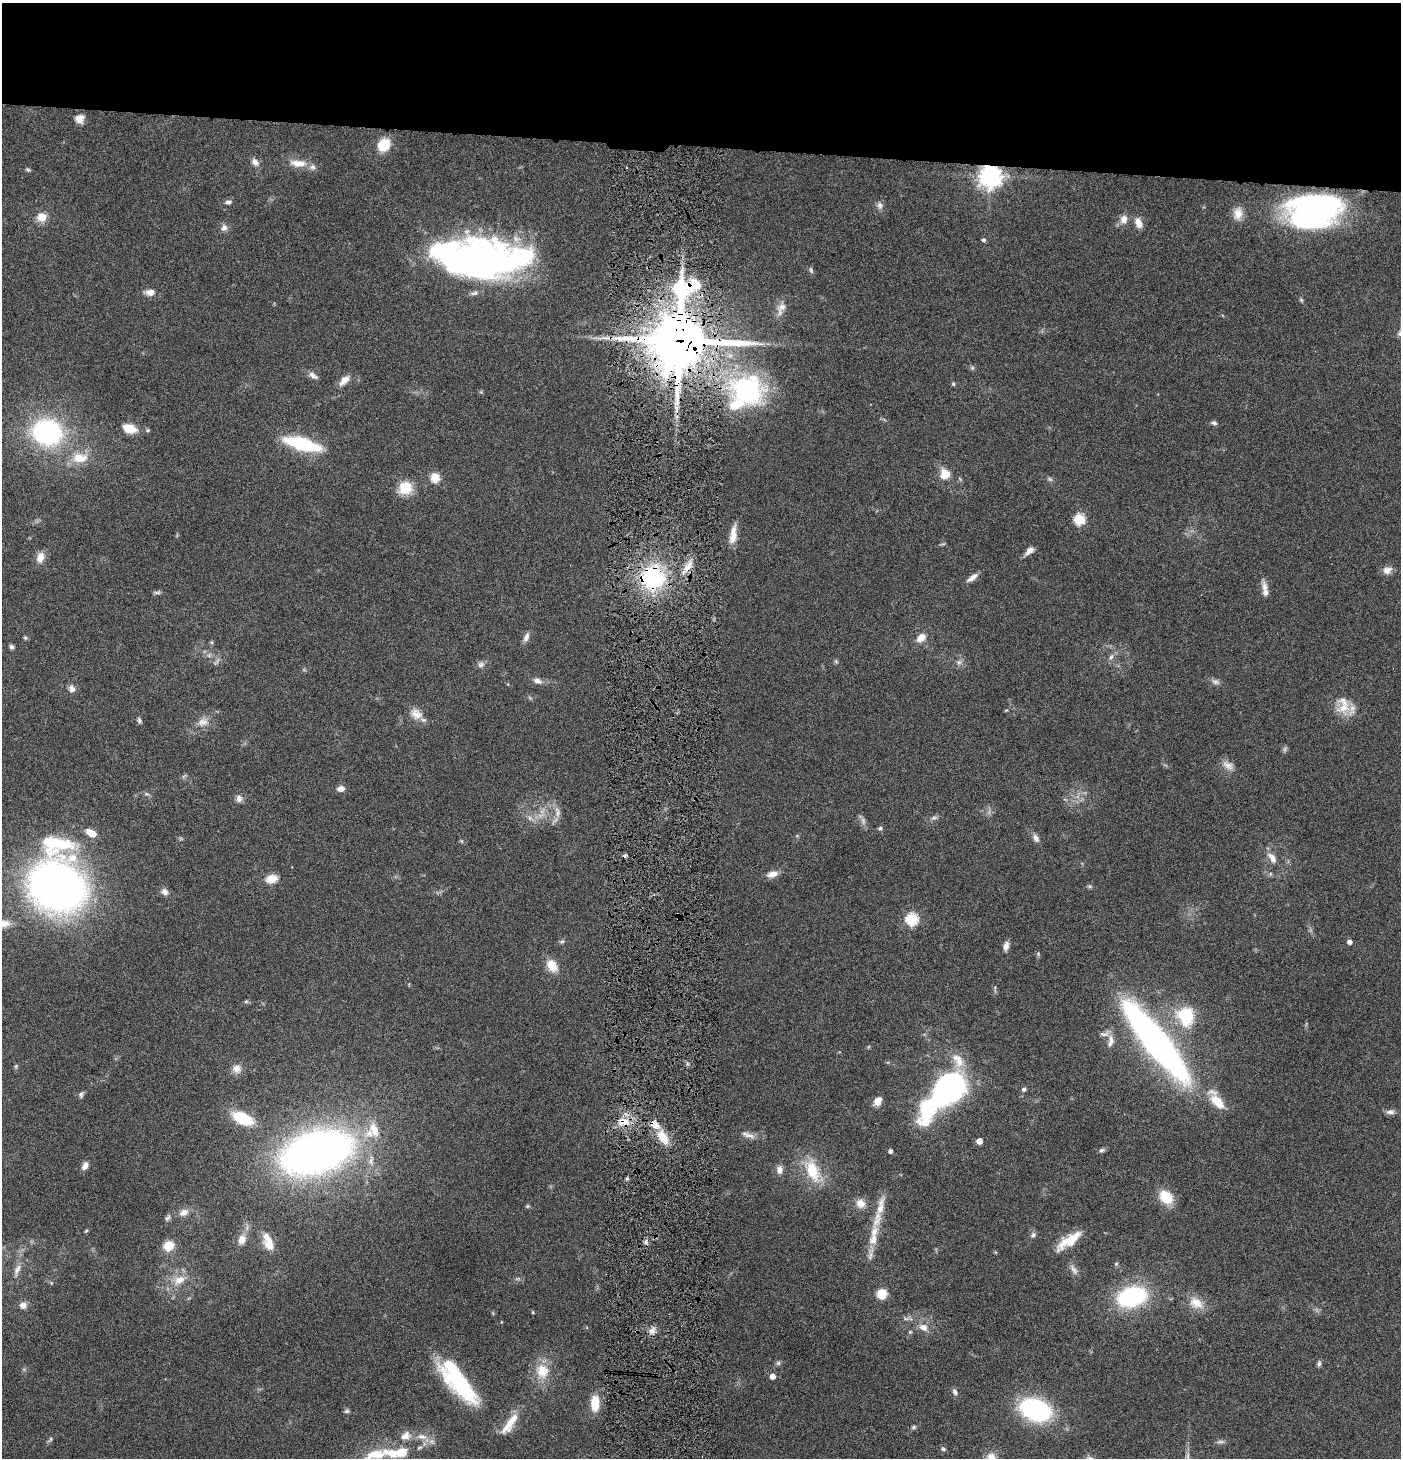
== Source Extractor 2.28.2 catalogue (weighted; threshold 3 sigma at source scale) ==
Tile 2 of 3 x 3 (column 2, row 1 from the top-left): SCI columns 1547-2945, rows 2914-4369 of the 4444 x 4372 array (HDU 1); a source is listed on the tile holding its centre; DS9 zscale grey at full resolution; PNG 1403 x 1460 px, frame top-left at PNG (2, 3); no overlay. Shown black and unused: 10% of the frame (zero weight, under 4 of 8 exposures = <1% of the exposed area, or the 3 px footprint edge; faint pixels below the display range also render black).
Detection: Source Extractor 2.28.2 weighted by HDU 2 'WHT'; one run over the whole footprint, this tile lists its part. Background 0.0789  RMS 0.0044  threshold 0.0181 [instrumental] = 3 sigma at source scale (4.09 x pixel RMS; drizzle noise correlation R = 1.36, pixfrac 0.8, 0.05/0.05 arcsec/px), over >= 5 px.
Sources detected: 186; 6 too faint to see at this stretch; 5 inside a brighter object's white glare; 1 cosmic-ray / hot-pixel residue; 1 long thin detection or spike segment (spike, bleed or trail) — not listed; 16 inside a brighter listed object's ellipse — not listed separately; the other 157 listed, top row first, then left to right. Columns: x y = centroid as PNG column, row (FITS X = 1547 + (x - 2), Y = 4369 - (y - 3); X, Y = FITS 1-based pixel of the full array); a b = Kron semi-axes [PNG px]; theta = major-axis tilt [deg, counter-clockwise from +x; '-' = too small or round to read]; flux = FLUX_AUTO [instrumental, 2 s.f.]
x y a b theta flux
80 119 11 10 - 2.9
384 145 11 9 53 14
255 162 11 7 -52 2.3
298 163 24 10 -4 5.8
28 170 7 4 -29 0.67
990 176 8 7 - 350
228 202 9 6 3 1.3
880 205 10 8 -85 1.7
1238 213 17 12 78 4.6
1314 214 48 30 -18 89
42 217 11 10 - 5.1
1124 219 12 10 70 3.2
1139 223 11 7 -64 4.3
224 228 9 9 - 1.8
984 240 5 4 - 0.95
458 263 112 36 3 120
811 270 9 5 -72 0.94
150 292 11 7 -2 3
1301 300 6 5 - 0.59
782 307 16 12 46 3.9
679 341 24 20 78 2600
972 368 6 5 - 0.75
313 376 14 7 -36 2
344 380 15 8 45 3.7
953 384 5 4 - 0.58
747 391 49 37 -19 62
1214 423 7 5 -12 0.98
129 428 17 10 -18 6.6
47 432 25 21 -13 71
302 444 39 12 -16 29
79 458 18 12 1 8.7
945 474 10 9 - 6.9
435 478 10 9 - 5.2
405 488 16 14 20 9.1
1079 519 5 5 - 34
733 535 25 8 82 4.8
943 544 8 3 5 0.51
1030 551 12 6 40 2.5
40 557 13 9 74 4
687 568 16 9 52 4.9
1387 570 12 9 24 2.9
653 577 21 20 - 49
972 578 16 6 36 2.4
1265 587 18 7 -76 2.8
157 592 10 4 7 0.87
526 637 14 7 71 2
25 638 6 5 - 0.65
921 638 13 9 46 3.7
212 642 6 4 -37 0.54
12 647 6 5 - 1
1111 657 10 6 62 1.5
836 661 6 5 - 0.62
959 662 8 6 2 1.3
481 664 9 9 - 1.6
537 681 11 7 -21 2.2
1215 682 12 7 -21 1.6
72 688 10 8 -65 2
1343 706 27 17 -84 8.6
1006 710 5 3 - 0.42
416 714 17 13 -34 4.7
139 720 8 5 -76 0.84
203 722 17 11 10 3.8
1228 765 16 10 -33 3.2
340 789 8 6 6 2.6
146 794 8 3 -6 0.76
239 798 9 8 - 2
557 812 17 8 -86 3.1
530 818 7 6 - 1.4
934 818 9 5 13 1.2
863 821 11 6 -76 1.6
880 828 6 5 - 0.74
91 833 12 6 -31 5.1
1036 838 10 7 -58 2
1272 858 17 8 -52 3.5
772 874 13 7 18 3.5
271 879 16 11 12 4.4
57 886 48 43 -29 250
165 892 9 8 - 1.9
678 914 3 2 - 0.51
678 919 3 2 - 0.43
912 919 6 6 - 45
562 941 8 5 16 0.85
1349 942 5 5 - 1.7
1006 946 11 6 79 2.3
552 966 15 10 -55 6.8
246 1001 6 5 - 0.65
1186 1016 24 21 -73 21
1110 1041 20 8 81 3.3
1156 1042 70 15 -51 280
16 1066 7 5 79 0.59
237 1069 12 11 - 3.3
947 1088 33 23 44 99
1024 1089 5 5 - 0.93
81 1095 8 6 87 1
878 1101 10 7 52 3.8
1217 1101 27 12 -48 8.7
1390 1112 12 6 3 1.7
243 1118 21 10 -25 19
623 1122 16 11 -7 6.5
374 1129 23 12 -66 8.1
748 1135 21 6 -17 2.6
663 1137 21 11 -59 7.9
979 1141 5 5 - 4.2
1102 1150 8 6 10 0.96
890 1151 4 4 - 1.3
316 1152 48 27 16 350
371 1161 10 8 72 2.2
85 1166 9 6 60 2.5
779 1170 11 8 85 2.4
812 1170 32 16 -67 14
627 1179 4 4 - 0.81
1166 1197 15 11 -48 11
860 1203 12 11 - 3.5
527 1206 6 4 19 0.58
880 1207 32 9 78 7
184 1212 12 8 26 3
168 1218 10 6 53 1.1
86 1231 5 4 - 0.51
1033 1235 8 7 - 1.2
242 1240 10 8 69 3.7
873 1240 17 12 78 5.2
1069 1241 29 10 34 10
646 1242 7 4 90 1
269 1245 19 11 -41 4.9
169 1246 10 9 - 8.2
1116 1264 6 5 - 0.69
17 1270 18 7 64 3
1074 1270 17 7 -56 2.1
179 1280 19 11 24 6.7
882 1294 9 9 - 7.7
1132 1297 22 14 15 60
1196 1303 20 14 -32 6.6
23 1305 10 9 - 2.1
533 1312 4 3 - 0.42
906 1319 7 4 -18 0.84
501 1322 4 3 - 0.27
923 1327 13 9 -28 3.6
652 1331 9 8 - 2.2
910 1332 5 4 - 0.56
778 1363 6 6 - 0.87
1319 1364 8 5 82 1
542 1371 21 18 -75 9.7
772 1376 4 4 - 4
461 1383 54 21 -47 44
955 1392 9 6 -58 1.4
595 1403 16 9 -90 9.3
1035 1410 27 18 -19 57
347 1411 7 6 - 0.84
510 1424 34 10 55 8
914 1427 7 5 16 0.81
405 1436 15 11 24 4.2
422 1437 14 8 -7 3.7
50 1439 8 4 65 0.76
419 1448 8 5 18 0.87
943 1449 7 5 -30 0.92
376 1454 33 12 12 14
991 1458 15 12 74 5
Overlapping masked pixels (flux is a lower limit): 8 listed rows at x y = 990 176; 679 341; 747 391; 687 568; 653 577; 678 914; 678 919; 623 1122
Isophote crosses this tile's border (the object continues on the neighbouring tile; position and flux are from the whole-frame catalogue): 2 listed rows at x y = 376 1454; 991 1458